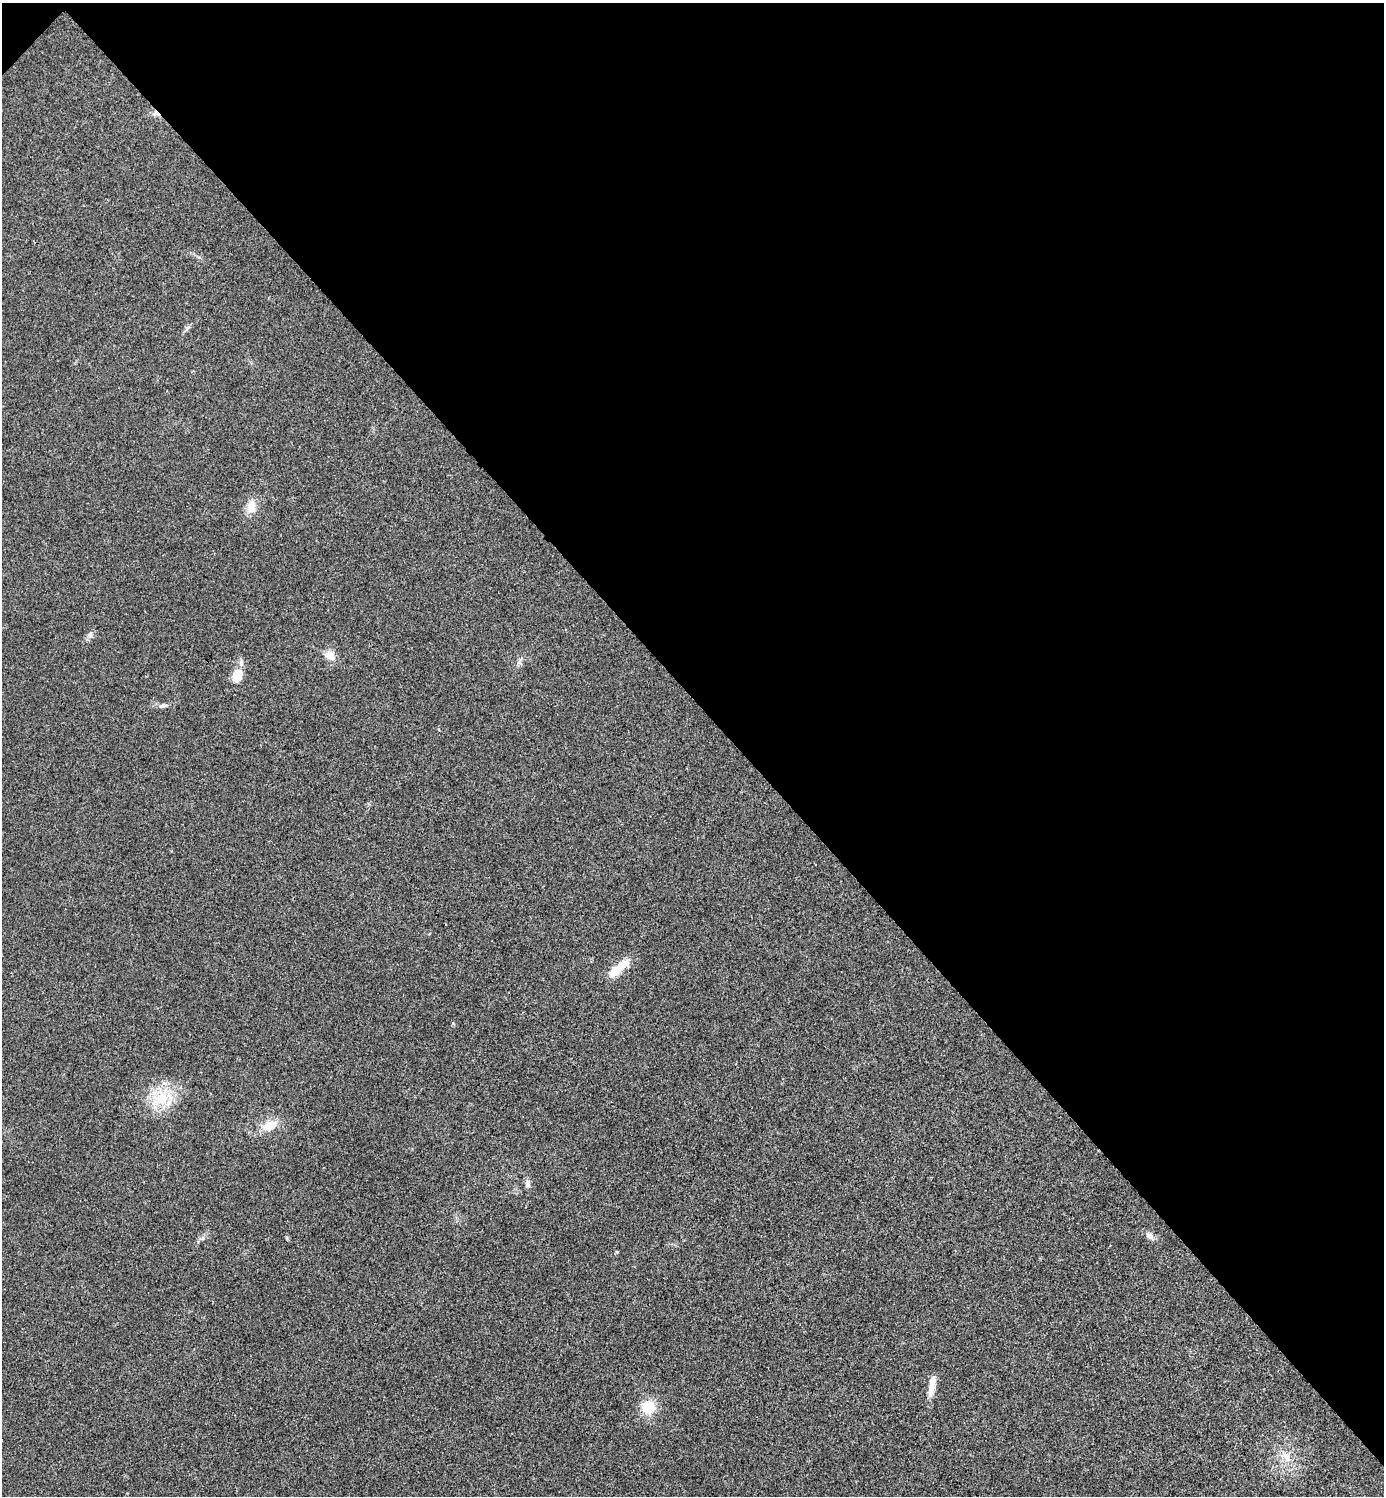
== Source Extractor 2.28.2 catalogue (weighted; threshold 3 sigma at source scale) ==
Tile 3 of 4 x 4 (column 3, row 1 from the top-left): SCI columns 2921-4302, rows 4488-5981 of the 5984 x 5984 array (HDU 1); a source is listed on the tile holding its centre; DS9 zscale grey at full resolution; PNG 1386 x 1498 px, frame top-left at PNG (2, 3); no overlay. Shown black and unused: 47% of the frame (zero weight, under 3 of 4 exposures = <1% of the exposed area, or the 3 px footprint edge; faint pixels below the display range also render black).
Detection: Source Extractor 2.28.2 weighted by HDU 2 'WHT'; one run over the whole footprint, this tile lists its part. Background 0.0196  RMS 0.0056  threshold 0.0252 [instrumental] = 3 sigma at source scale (4.5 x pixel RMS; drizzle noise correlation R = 1.50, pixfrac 1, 0.05/0.05 arcsec/px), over >= 5 px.
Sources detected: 14; all 14 listed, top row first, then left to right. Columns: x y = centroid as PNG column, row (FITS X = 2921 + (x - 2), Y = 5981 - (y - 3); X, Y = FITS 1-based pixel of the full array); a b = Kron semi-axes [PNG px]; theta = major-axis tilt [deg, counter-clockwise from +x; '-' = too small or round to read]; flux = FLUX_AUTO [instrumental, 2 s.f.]
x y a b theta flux
251 507 15 11 79 6.8
90 635 10 6 75 1.9
330 655 14 11 -37 5.4
519 662 6 6 - 1.3
237 676 16 12 68 9.2
162 705 10 6 18 1.8
618 968 33 9 40 11
161 1098 31 20 21 21
269 1125 19 11 22 9
527 1184 9 6 -87 2.4
1149 1236 11 8 -42 3.1
932 1385 27 7 81 6.7
648 1407 15 15 - 13
1287 1457 14 8 -59 4.9
Unlisted compact peaks at least as high as the median listed source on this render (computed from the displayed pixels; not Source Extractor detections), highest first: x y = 453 1023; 287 1238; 187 328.